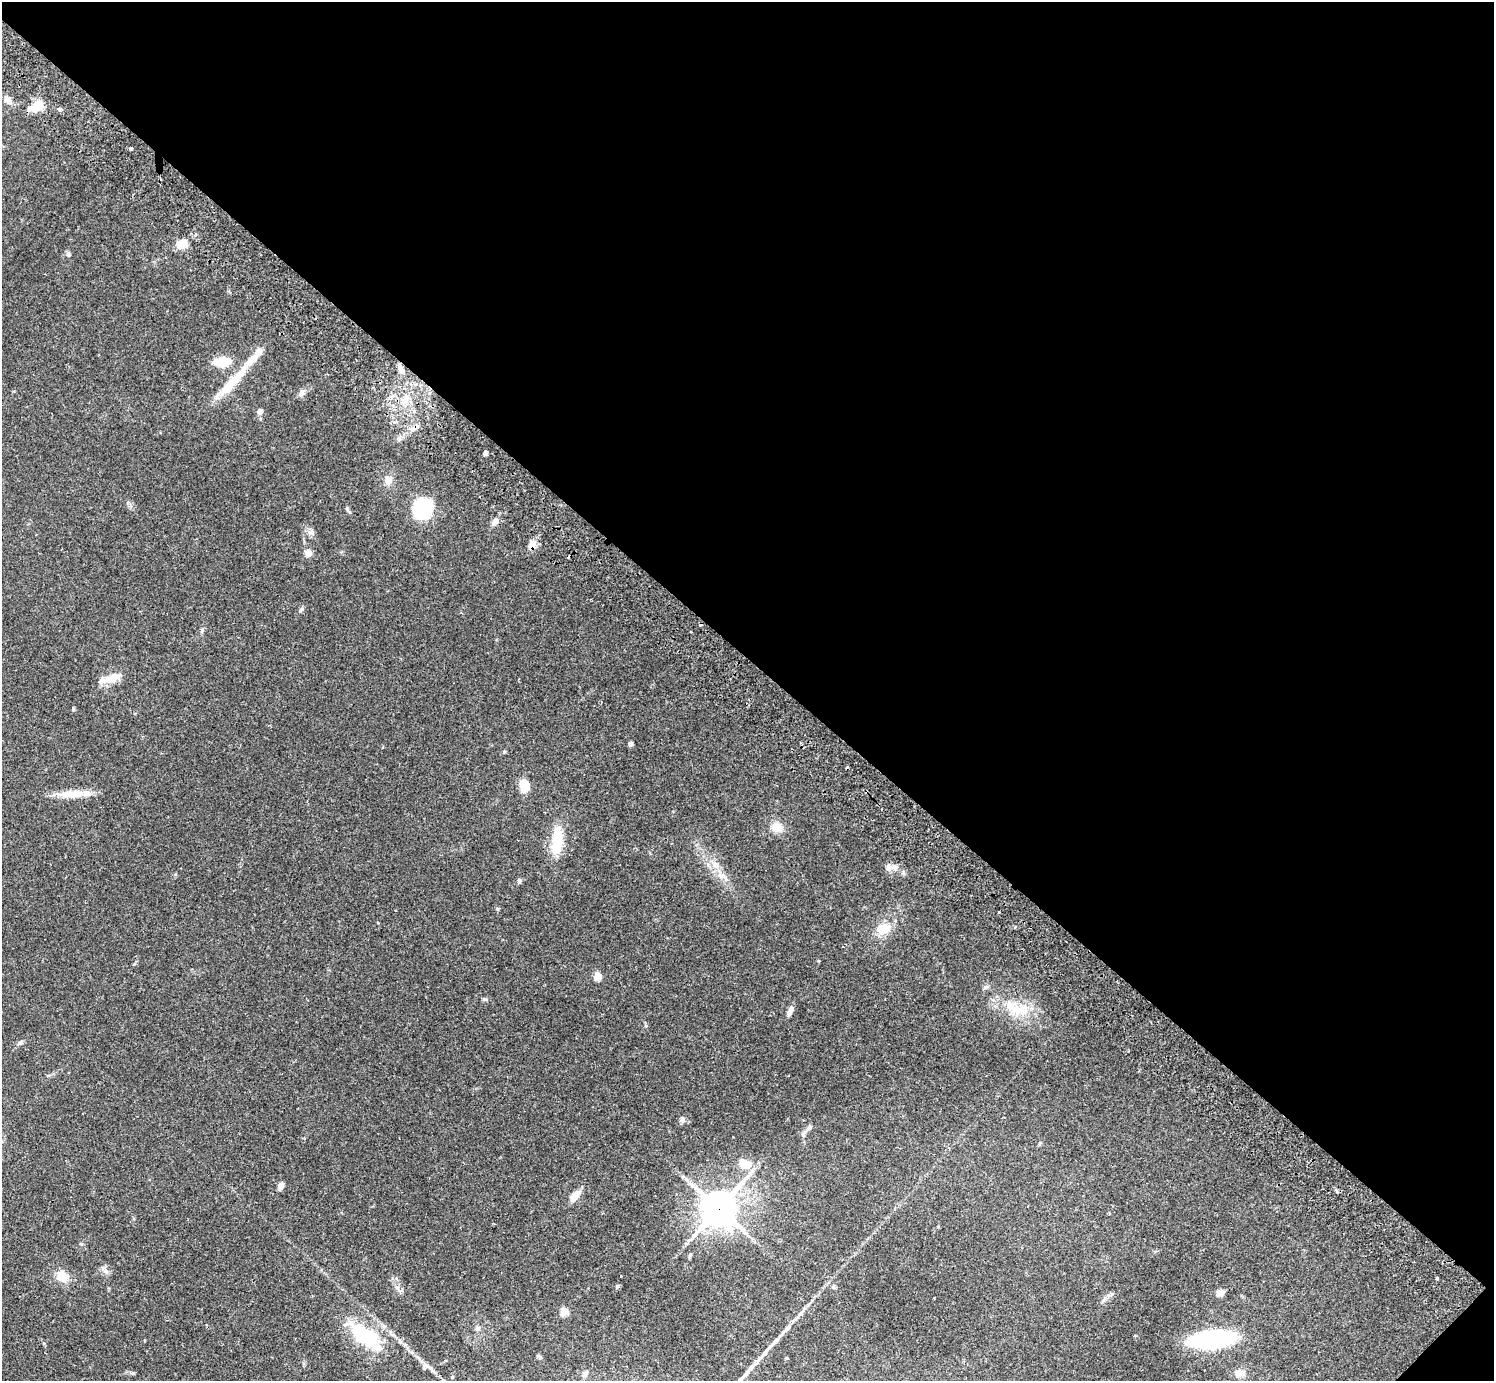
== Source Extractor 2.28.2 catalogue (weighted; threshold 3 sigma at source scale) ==
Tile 8 of 4 x 4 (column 4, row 2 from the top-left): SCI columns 4524-6015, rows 3106-4484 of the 6059 x 6068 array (HDU 1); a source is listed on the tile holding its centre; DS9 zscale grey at full resolution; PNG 1496 x 1383 px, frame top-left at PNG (2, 2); no overlay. Shown black and unused: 48% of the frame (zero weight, under 2 of 3 exposures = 3% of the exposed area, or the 3 px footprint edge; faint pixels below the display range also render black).
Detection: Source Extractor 2.28.2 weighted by HDU 2 'WHT'; one run over the whole footprint, this tile lists its part. Background 0.111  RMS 0.0067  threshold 0.0302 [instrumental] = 3 sigma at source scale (4.5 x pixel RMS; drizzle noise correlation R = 1.50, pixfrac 1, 0.05/0.05 arcsec/px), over >= 5 px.
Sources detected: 71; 1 inside a brighter object's white glare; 3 cosmic-ray / hot-pixel residue — not listed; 4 inside a brighter listed object's ellipse — not listed separately; the other 63 listed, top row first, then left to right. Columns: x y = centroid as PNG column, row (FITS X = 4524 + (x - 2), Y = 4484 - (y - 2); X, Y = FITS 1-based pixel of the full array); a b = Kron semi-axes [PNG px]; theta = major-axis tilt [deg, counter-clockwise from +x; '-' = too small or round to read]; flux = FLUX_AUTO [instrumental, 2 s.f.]
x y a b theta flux
7 99 9 8 - 3
36 107 16 9 25 13
60 110 6 4 0 1
131 148 3 3 - 2.1
182 244 11 9 23 9.4
69 255 6 4 -19 0.89
222 362 15 8 4 18
400 368 11 6 -71 3.3
232 381 33 12 43 16
302 393 9 7 51 2.6
404 401 11 10 - 6.1
260 411 5 5 - 3.9
399 439 6 5 - 1.3
485 453 5 4 - 1.7
388 480 13 10 84 4.6
423 508 18 14 49 56
347 509 6 4 -73 1
495 521 10 7 54 4.2
532 545 13 8 61 4.5
308 553 5 5 - 9.7
301 610 8 5 52 1.4
202 630 6 4 50 1
111 678 27 9 15 9.6
73 709 5 4 - 0.79
630 744 4 4 - 2.2
524 786 11 8 -74 14
72 794 38 10 3 12
777 827 13 11 -27 7.5
557 841 35 13 84 21
716 866 7 4 -18 2
895 867 9 9 - 3.1
519 881 6 5 - 1.5
497 909 5 3 - 0.65
999 912 2 2 - 0.66
884 929 17 13 40 11
598 976 5 5 - 14
986 987 8 5 29 1.5
1023 1009 19 16 21 14
790 1011 13 5 71 3.1
20 1043 7 5 42 1.3
682 1119 8 6 66 2.1
803 1134 10 6 67 1.9
745 1164 17 10 -22 9.8
280 1186 10 6 64 2.6
575 1196 16 7 54 5.9
719 1208 13 11 52 1300
690 1255 6 4 65 0.93
105 1271 9 6 -36 2.3
62 1276 15 12 -28 8.1
1437 1278 3 2 - 1.1
617 1286 5 5 - 1.3
833 1287 6 4 -88 0.91
1220 1293 10 7 11 2.8
1104 1300 13 4 54 1.9
564 1312 5 5 - 17
477 1328 7 6 - 1.9
365 1336 40 17 -35 42
1212 1339 35 13 6 110
44 1343 5 4 - 0.71
540 1357 8 4 -43 1.1
1239 1373 14 10 -7 5
585 1374 12 5 53 1.9
452 1377 5 4 - 0.76
Overlapping masked pixels (flux is a lower limit): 2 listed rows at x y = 532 545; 719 1208
Unlisted compact peaks at least as high as the median listed source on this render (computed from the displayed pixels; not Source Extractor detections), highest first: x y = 484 999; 134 964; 646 1026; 504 752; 397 1287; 818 961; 312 532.